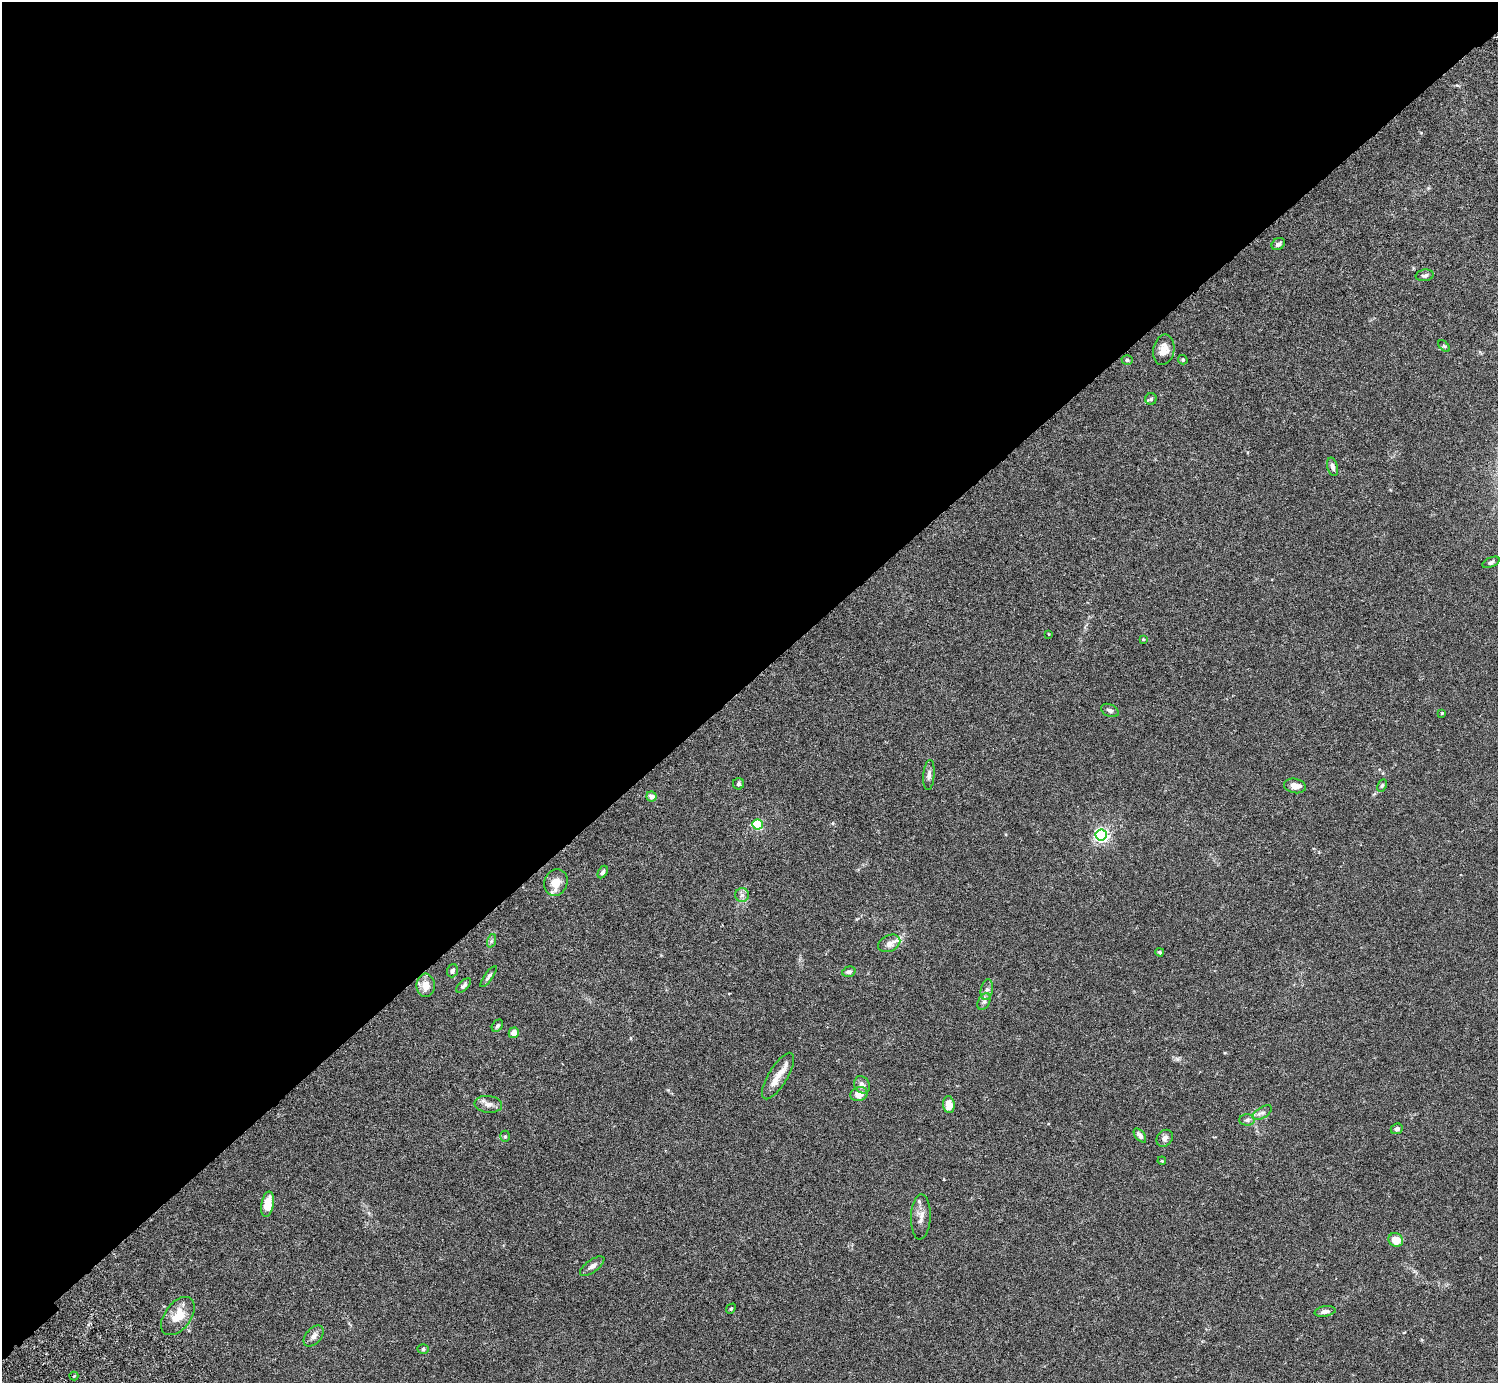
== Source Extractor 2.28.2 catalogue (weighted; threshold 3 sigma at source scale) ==
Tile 2 of 4 x 4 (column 2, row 1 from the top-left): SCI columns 1541-3036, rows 4349-5729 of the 6074 x 6074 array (HDU 1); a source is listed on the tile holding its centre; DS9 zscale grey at full resolution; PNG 1500 x 1385 px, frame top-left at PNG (2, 2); each listed source drawn as its Kron ellipse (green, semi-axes under 4 px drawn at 4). Shown black and unused: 49% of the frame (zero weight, under 3 of 6 exposures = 3% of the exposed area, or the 3 px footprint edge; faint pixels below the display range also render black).
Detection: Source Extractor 2.28.2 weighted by HDU 2 'WHT'; one run over the whole footprint, this tile lists its part. Background 0.0146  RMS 0.002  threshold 0.00807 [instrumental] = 3 sigma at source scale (4.09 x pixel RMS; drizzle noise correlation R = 1.36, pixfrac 0.8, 0.05/0.05 arcsec/px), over >= 5 px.
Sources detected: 61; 4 inside a brighter listed object's ellipse — not listed separately; the other 57 listed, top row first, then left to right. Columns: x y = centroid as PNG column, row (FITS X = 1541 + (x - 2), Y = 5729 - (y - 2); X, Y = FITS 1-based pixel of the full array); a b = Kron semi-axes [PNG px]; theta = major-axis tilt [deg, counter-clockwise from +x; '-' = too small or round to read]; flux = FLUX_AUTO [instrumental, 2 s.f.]
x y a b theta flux
1278 244 7 5 37 0.57
1425 275 9 5 9 0.48
1444 346 7 4 -45 0.24
1164 350 15 10 79 1.7
1127 360 6 4 -17 0.32
1183 360 5 4 - 0.28
1151 399 6 5 - 0.29
1333 467 9 5 -75 0.57
1491 562 9 4 24 0.45
1049 634 4 3 - 0.13
1143 639 4 4 - 0.15
1110 710 9 6 -25 0.49
1442 713 4 3 - 0.14
929 775 15 5 85 0.65
738 784 5 5 - 0.35
1382 785 6 4 63 0.27
1295 786 11 7 -11 1.3
651 796 5 5 - 0.95
757 824 5 5 - 14
1101 835 6 5 - 41
603 872 7 4 60 0.35
556 882 13 11 66 2.2
742 895 7 7 - 0.6
491 941 7 4 71 0.34
889 943 11 8 25 1
1160 952 4 4 - 0.29
452 971 7 5 70 0.44
849 972 7 5 16 0.49
488 977 12 4 55 0.48
426 985 12 9 -90 1.8
464 985 9 4 44 0.41
987 990 10 6 79 0.66
984 1002 9 5 62 0.5
497 1026 7 5 56 0.37
514 1033 5 5 - 1.2
778 1076 26 9 59 1.8
862 1085 9 7 -57 0.87
859 1094 9 7 17 1.6
488 1104 14 8 -6 1
949 1105 8 6 -82 2
1262 1113 11 5 31 0.56
1247 1120 8 5 0 0.43
1397 1129 6 5 - 0.5
1140 1135 8 4 -51 0.59
505 1136 6 5 - 0.27
1165 1138 9 7 48 0.7
1162 1161 4 3 - 0.16
268 1204 13 6 80 3.2
921 1217 22 10 88 1.6
1396 1240 7 6 - 2.4
592 1266 14 6 36 0.79
731 1309 5 4 - 0.26
1325 1311 10 5 9 0.81
178 1316 22 13 53 3.1
314 1336 12 7 49 0.85
423 1349 5 5 - 0.28
74 1376 4 4 - 0.18